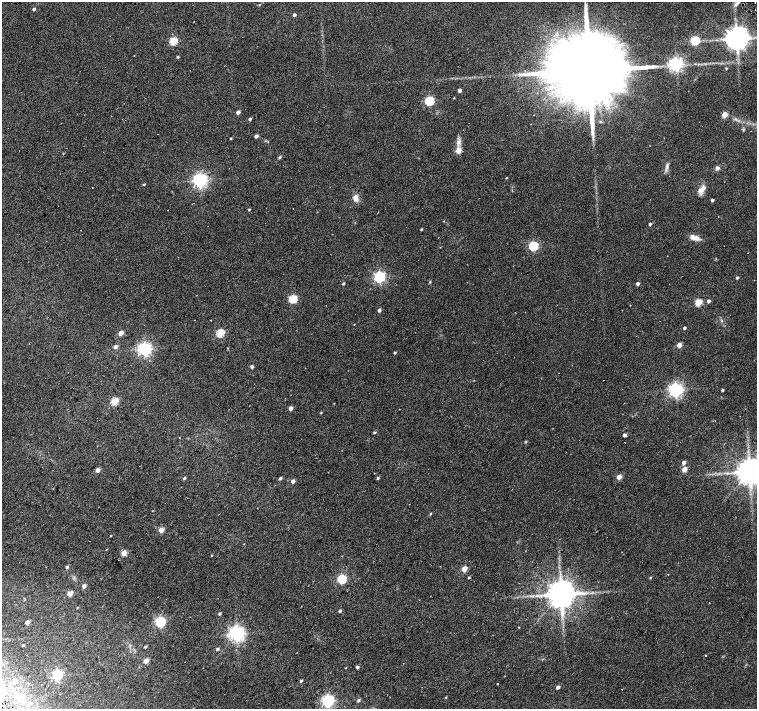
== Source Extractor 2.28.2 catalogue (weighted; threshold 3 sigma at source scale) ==
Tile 7 of 4 x 4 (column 3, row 2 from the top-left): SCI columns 3022-4531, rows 3069-4482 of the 6041 x 6067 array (HDU 1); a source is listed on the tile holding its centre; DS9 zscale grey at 2 x 2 block average (1 PNG px = mean of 2 x 2 image px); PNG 759 x 711 px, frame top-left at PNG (2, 2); no overlay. Shown black and unused: <1% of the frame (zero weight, under 3 of 6 exposures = <1% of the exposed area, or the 3 px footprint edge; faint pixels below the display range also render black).
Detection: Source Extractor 2.28.2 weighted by HDU 2 'WHT'; one run over the whole footprint, this tile lists its part. Background 0.0217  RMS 0.0052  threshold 0.0214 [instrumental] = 3 sigma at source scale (4.09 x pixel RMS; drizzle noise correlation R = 1.36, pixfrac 0.8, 0.0396/0.0396 arcsec/px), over >= 5 px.
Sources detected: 116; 1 cosmic-ray / hot-pixel residue — not listed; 1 inside a brighter listed object's ellipse — not listed separately; the other 114 listed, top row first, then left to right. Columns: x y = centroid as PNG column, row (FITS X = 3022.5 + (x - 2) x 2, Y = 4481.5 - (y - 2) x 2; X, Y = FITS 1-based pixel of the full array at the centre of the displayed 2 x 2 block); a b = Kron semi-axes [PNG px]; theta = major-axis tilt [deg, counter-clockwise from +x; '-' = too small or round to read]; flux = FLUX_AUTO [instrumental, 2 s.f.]
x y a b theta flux
755 3 2 2 - 0.46
736 4 6 4 36 2.9
34 9 2 2 - 2.4
294 15 3 2 - 2.7
736 39 6 5 - 1300
695 40 4 3 - 69
173 41 3 3 - 46
134 55 2 2 - 0.45
178 57 3 2 - 1.4
676 64 4 4 - 370
726 68 2 2 - 1
589 70 23 13 45 29000
459 90 3 2 - 4.5
454 98 2 2 - 0.81
429 101 4 3 - 90
238 112 3 2 - 6.1
724 115 3 3 - 22
250 119 2 2 - 2.5
743 130 3 2 - 1
158 134 2 2 - 0.32
256 136 3 3 - 3.6
231 138 2 2 - 0.88
458 142 7 6 - 4.6
458 151 3 3 - 18
280 157 4 3 - 1.5
667 167 11 4 77 3.9
717 168 5 5 - 3.2
506 178 2 2 - 0.74
200 180 4 4 - 370
144 184 2 2 - 1.1
92 187 2 2 - 0.35
702 189 11 6 42 7.7
355 198 6 5 - 6.6
712 200 3 2 - 2.4
249 209 3 2 - 1.1
650 224 3 2 - 2.3
421 229 3 2 - 1.2
694 238 12 5 -11 8.3
533 246 4 3 - 87
440 247 2 2 - 0.5
380 277 4 4 - 180
737 278 3 2 - 1.7
343 283 3 2 - 1.4
638 283 3 3 - 3.1
293 299 3 3 - 65
708 301 3 2 - 3
699 302 3 3 - 41
379 310 3 3 - 3.4
722 321 3 2 - 0.84
354 324 2 2 - 0.44
684 328 2 2 - 2.4
121 333 3 3 - 12
220 333 3 3 - 54
679 345 3 3 - 14
116 346 3 3 - 6.2
145 349 4 4 - 310
395 352 3 2 - 1.6
252 366 3 3 - 3
676 390 4 4 - 340
722 390 3 2 - 1.8
115 401 3 3 - 42
334 403 2 2 - 0.42
291 408 3 3 - 5.8
321 413 3 2 - 0.85
374 432 4 2 - 1.3
624 435 3 2 - 4.5
179 438 2 2 - 1.4
525 442 3 2 - 0.99
684 462 3 3 - 5.1
684 469 3 3 - 16
98 470 3 3 - 8.8
749 472 6 6 - 1900
619 477 3 3 - 14
184 478 3 3 - 1.7
280 478 3 2 - 2
378 478 3 3 - 1.7
293 481 3 3 - 4.8
152 511 2 2 - 0.55
430 514 3 2 - 1
161 530 3 3 - 19
111 536 3 2 - 0.66
124 553 3 3 - 19
212 555 2 2 - 0.82
67 567 3 3 - 2.3
464 569 3 3 - 21
668 574 2 2 - 0.56
469 577 2 2 - 1.2
650 578 3 2 - 0.94
342 579 3 3 - 79
84 586 3 3 - 5.4
70 594 3 3 - 18
561 594 6 6 - 2400
25 599 2 2 - 0.49
77 608 2 2 - 0.6
340 611 3 2 - 2.4
220 613 3 2 - 1.8
27 622 3 2 - 8
160 622 4 4 - 140
519 627 2 2 - 0.5
237 634 4 4 - 450
23 645 3 2 - 1.2
145 647 3 2 - 1.7
217 649 3 3 - 2.2
706 655 2 2 - 0.98
146 661 3 3 - 12
357 667 3 2 - 2.7
58 675 4 3 - 140
301 681 3 2 - 1.7
497 684 2 2 - 0.42
558 687 3 2 - 4.6
446 697 3 2 - 0.83
21 699 9 7 79 7
358 700 4 3 - 2
328 701 4 4 - 240
Isophote crosses this tile's border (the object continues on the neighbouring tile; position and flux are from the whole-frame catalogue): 1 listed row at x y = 749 472
Diffuse or blended objects may show on this block-average render without a row.